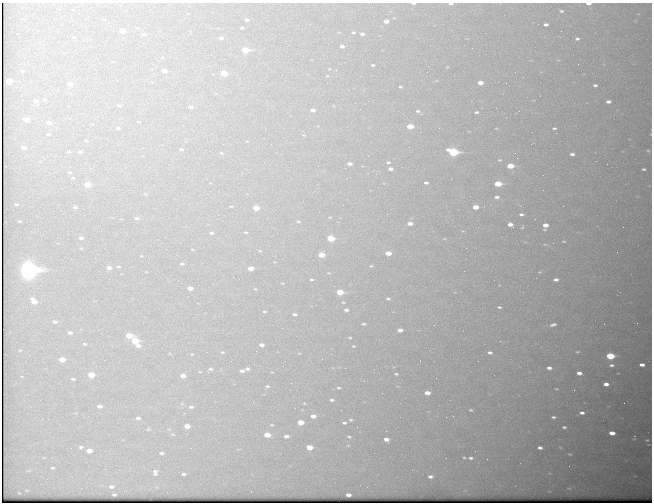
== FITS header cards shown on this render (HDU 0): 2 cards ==
NAXIS1  =                  650 / Width of table row in bytes
NAXIS2  =                  500 / Number of rows in table

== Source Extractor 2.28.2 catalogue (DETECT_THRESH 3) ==
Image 650 x 500 px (HDU 0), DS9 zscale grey, 1 PNG px = 1 image px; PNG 654 x 504 px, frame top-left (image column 1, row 500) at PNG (2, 3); no overlay
Background 581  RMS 3.1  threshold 9.39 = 3 sigma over >= 5 px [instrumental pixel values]
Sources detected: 227; all 227 listed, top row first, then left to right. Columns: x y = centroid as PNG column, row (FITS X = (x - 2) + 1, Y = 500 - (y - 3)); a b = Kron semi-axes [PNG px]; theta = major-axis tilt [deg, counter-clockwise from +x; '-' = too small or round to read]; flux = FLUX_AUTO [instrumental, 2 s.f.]
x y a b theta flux
413 3 4 2 - 640
451 4 5 3 - 370
588 4 5 3 - 1000
561 11 4 3 - 320
114 12 2 2 - 82
247 20 4 3 - 620
386 21 5 3 - 1700
546 24 4 3 - 620
242 28 3 3 - 240
122 31 5 3 - 2100
354 32 4 3 - 360
143 34 5 3 - 570
362 34 4 3 - 710
74 37 5 4 - 330
221 38 5 4 - 550
577 39 5 4 - 480
200 44 2 2 - 94
19 45 2 2 - 150
430 45 2 2 - 210
342 46 4 3 - 730
245 50 5 4 - 8500
578 64 2 2 - 96
373 65 4 3 - 320
447 67 4 3 - 180
22 71 6 4 -38 280
164 71 5 3 - 1800
224 73 5 4 - 4800
266 74 2 2 - 340
327 76 4 2 - 140
160 80 2 2 - 120
9 81 5 4 - 4200
480 83 5 4 - 2600
70 84 5 4 - 1500
595 85 4 3 - 400
400 87 4 3 - 280
67 93 4 3 - 190
35 101 6 5 - 1000
608 102 4 3 - 790
119 106 6 4 -9 400
323 106 2 2 - 210
190 107 5 4 - 690
313 110 4 3 - 940
23 111 2 2 - 140
418 111 6 4 -2 420
476 112 5 3 - 430
26 119 6 4 -15 1600
139 122 4 2 - 160
49 123 5 4 - 1400
410 126 5 4 - 4700
118 128 5 3 - 450
439 128 2 2 - 110
496 128 4 2 - 140
554 128 4 2 - 300
48 134 4 3 - 430
304 135 6 4 -31 250
106 138 2 2 - 120
86 141 4 2 - 240
247 141 4 3 - 160
23 148 5 4 - 1300
142 148 2 2 - 930
181 149 6 3 -1 320
648 150 5 3 - 180
10 152 2 2 - 110
69 152 5 3 - 250
80 152 5 3 - 540
453 152 6 4 -13 21000
221 153 5 4 - 230
572 154 4 3 - 680
368 156 2 2 - 97
499 160 4 3 - 200
264 162 3 3 - 110
388 162 3 3 - 270
350 164 4 3 - 880
607 164 2 2 - 330
510 166 5 4 - 5600
149 167 2 2 - 100
345 168 2 2 - 98
390 169 4 3 - 770
644 169 3 3 - 300
70 172 5 3 - 290
73 178 4 3 - 230
426 183 4 3 - 510
87 184 5 4 - 5000
498 184 5 4 - 8300
246 195 3 2 - 250
497 197 4 3 - 550
16 204 5 3 - 280
231 206 4 3 - 180
75 207 4 3 - 380
475 207 5 4 - 3100
256 208 5 4 - 4000
521 214 4 3 - 440
218 215 2 2 - 180
330 217 3 2 - 140
137 218 5 3 - 610
535 219 2 2 - 130
19 221 4 3 - 310
298 221 5 3 - 220
410 223 5 3 - 1500
510 224 5 4 - 1300
545 225 5 4 - 2000
623 227 2 2 - 370
246 232 3 2 - 220
211 233 4 3 - 410
81 238 5 3 - 540
331 238 5 4 - 8600
445 239 5 3 - 180
564 241 4 2 - 180
545 244 5 3 - 230
81 248 5 3 - 190
192 249 3 2 - 150
388 253 5 4 - 2700
321 255 5 4 - 4300
141 256 4 2 - 140
182 264 4 2 - 310
118 266 4 2 - 220
371 266 4 4 - 250
109 268 5 3 - 1100
251 268 5 4 - 2700
29 269 8 8 - 99000
539 272 5 4 - 270
329 273 5 3 - 170
311 279 3 3 - 350
556 280 5 4 - 770
282 283 4 2 - 160
190 288 5 3 - 1900
255 289 5 3 - 200
340 292 5 4 - 6600
388 299 6 4 -8 380
34 301 7 5 -41 2700
343 302 4 3 - 200
499 307 6 4 -9 360
346 310 4 3 - 640
264 311 5 2 - 230
165 313 2 2 - 110
295 314 4 3 - 540
55 322 7 5 -5 660
364 324 4 3 - 290
604 324 2 2 - 460
553 325 9 4 14 710
400 330 5 3 - 1300
70 332 6 4 -2 790
129 335 5 4 - 6000
350 338 3 2 - 180
135 340 5 4 - 9600
500 341 2 2 - 110
85 344 5 4 - 300
261 345 5 3 - 950
138 346 6 4 -1 1000
353 346 3 2 - 180
20 350 5 3 - 170
222 352 5 4 - 290
490 352 4 3 - 560
577 352 5 4 - 290
192 354 4 3 - 190
331 354 2 2 - 340
610 356 6 4 -2 12000
62 359 5 4 - 2800
478 361 2 2 - 340
141 365 2 2 - 150
611 365 7 4 0 590
642 365 5 3 - 1000
549 368 5 4 - 810
211 369 4 3 - 360
247 369 4 3 - 530
242 371 4 3 - 710
200 372 4 2 - 130
208 372 3 2 - 170
579 373 5 3 - 1100
396 374 4 2 - 270
91 375 5 4 - 4200
183 376 5 4 - 2100
73 379 4 3 - 340
291 383 3 2 - 180
606 384 5 4 - 1200
267 386 4 3 - 270
338 388 4 3 - 250
556 389 4 2 - 180
574 390 2 2 - 130
427 393 5 4 - 1900
332 400 4 3 - 430
253 402 2 2 - 140
304 403 3 3 - 170
624 403 2 2 - 81
99 406 5 3 - 950
191 407 5 3 - 470
471 410 3 2 - 220
184 413 3 2 - 220
582 413 6 4 -5 750
313 416 5 4 - 1500
453 416 2 2 - 140
553 417 4 3 - 380
138 418 4 4 - 620
42 419 2 2 - 280
133 419 3 2 - 270
351 420 5 4 - 340
300 422 5 4 - 4100
344 423 5 4 - 440
271 425 4 2 - 170
187 426 5 4 - 2500
564 427 4 3 - 380
148 429 6 4 20 240
386 431 2 2 - 570
612 433 5 4 - 2100
267 435 5 4 - 3100
286 436 5 3 - 720
349 437 6 4 -16 340
386 439 5 4 - 1200
647 440 3 3 - 170
348 445 5 3 - 240
81 447 6 4 1 420
310 447 5 4 - 3700
560 447 5 3 - 150
540 448 4 3 - 650
89 451 5 4 - 2000
475 451 2 2 - 490
161 453 5 3 - 440
570 454 3 3 - 180
464 458 4 3 - 210
471 458 5 4 - 490
52 468 5 3 - 270
155 472 7 5 -80 550
183 474 4 3 - 530
430 477 5 3 - 600
111 487 6 4 3 710
114 495 4 3 - 300
348 495 5 3 - 1100
At the frame edge (FLAGS 8, measured only in part): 3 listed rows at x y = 413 3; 451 4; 588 4